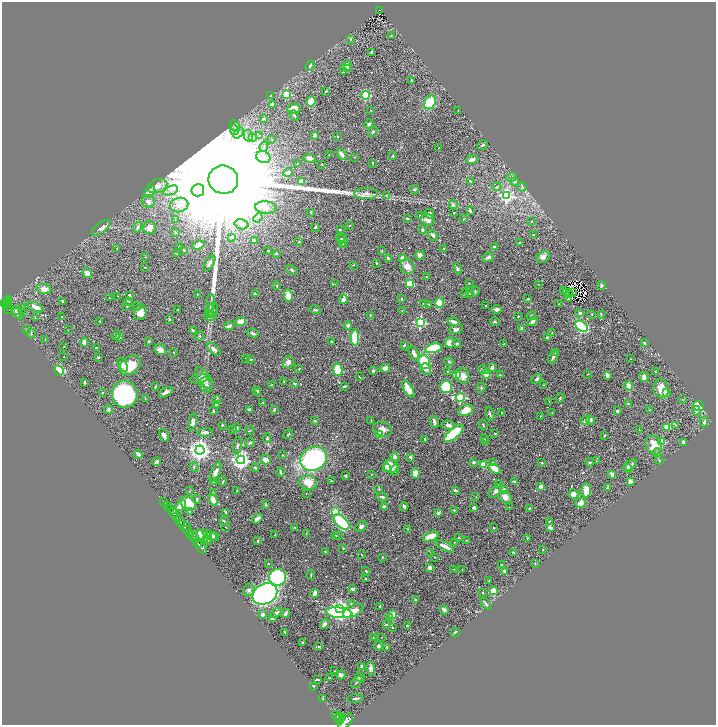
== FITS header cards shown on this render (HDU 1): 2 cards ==
NAXIS1  =                 1428
NAXIS2  =                 1446

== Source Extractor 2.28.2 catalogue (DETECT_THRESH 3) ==
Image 1428 x 1446 px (HDU 1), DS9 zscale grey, zoomed out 1/2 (1 PNG px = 2 x 2 image px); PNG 718 x 727 px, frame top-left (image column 1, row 1446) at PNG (2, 2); each listed source drawn as its Kron ellipse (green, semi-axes under 4 px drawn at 4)
Background 0.754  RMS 0.029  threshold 0.0881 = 3 sigma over >= 5 px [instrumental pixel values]
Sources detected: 553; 34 cannot appear on this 1/2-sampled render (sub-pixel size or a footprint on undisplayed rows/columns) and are neither listed nor drawn; of the other 519, the 500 brightest by FLUX_AUTO listed and drawn (19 fainter detections omitted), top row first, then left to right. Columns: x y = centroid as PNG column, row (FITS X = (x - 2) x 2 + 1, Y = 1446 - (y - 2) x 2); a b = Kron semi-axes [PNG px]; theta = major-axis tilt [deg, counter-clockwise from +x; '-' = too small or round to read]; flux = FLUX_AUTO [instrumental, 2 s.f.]
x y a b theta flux
380 10 2 2 - 11
391 36 3 3 - 5.1
351 39 3 3 - 6.3
371 52 4 2 - 8.1
310 66 5 3 - 11
347 66 5 5 - 44
347 69 4 3 - 18
344 72 4 3 - 4.1
412 80 4 3 - 4
326 91 2 2 - 4.1
286 94 3 3 - 310
271 95 3 2 - 3.4
366 95 4 4 - 240
311 101 5 4 - 60
430 102 7 5 61 210
273 104 3 3 - 27
294 108 7 5 6 65
371 110 3 2 - 2
458 111 2 2 - 2.7
294 115 5 3 - 10
263 119 4 3 - 11
369 124 5 3 - 10
235 126 6 4 -56 13
234 130 5 4 - 15
373 132 5 4 - 10
239 133 6 3 47 15
315 135 3 2 - 11
248 136 6 3 -74 15
260 136 4 2 - 4.8
253 137 3 2 - 4.6
337 137 3 2 - 2
272 140 3 2 - 2.7
482 145 5 2 - 8
264 146 5 4 - 11
439 148 2 2 - 3.5
341 154 6 4 -48 21
329 155 2 1 - 2.5
392 156 3 3 - 4.9
263 157 7 6 - 32
354 157 2 1 - 1.8
309 158 6 3 -8 20
472 160 6 3 24 28
298 163 3 2 - 4.9
373 163 3 2 - 2.9
322 164 3 2 - 2.4
288 173 5 3 - 16
512 177 5 4 - 11
223 180 15 14 - 540000
302 181 4 3 - 69
470 181 4 2 - 7.3
514 181 3 3 - 18
157 186 10 6 18 40
497 187 4 3 - 7.1
522 187 4 3 - 6
414 189 4 3 - 8.3
171 190 8 3 22 19
198 190 6 6 - 13000
150 192 6 5 - 43
366 193 12 5 1 32
386 195 4 3 - 4.6
506 196 4 4 - 850
148 202 6 6 - 25
179 205 9 7 14 57
453 205 4 3 - 14
266 207 11 6 -4 37
470 211 4 2 - 7.9
311 212 3 3 - 6.2
454 213 3 2 - 3.2
430 214 5 4 - 16
420 215 2 2 - 4.5
258 218 4 2 - 4
407 218 3 2 - 8.2
464 219 2 2 - 2.2
175 220 3 2 - 3.2
428 220 7 5 -30 36
531 221 3 2 - 2.6
242 224 7 5 -15 29
349 226 3 2 - 4.4
138 227 6 4 56 13
315 227 3 2 - 8.3
101 228 11 5 36 25
150 228 6 6 - 40
340 230 3 2 - 3.9
422 230 4 2 - 7.2
175 232 4 3 - 5.9
433 235 6 4 -54 16
534 235 4 2 - 4.2
232 237 3 3 - 6.4
340 239 5 3 - 7.1
254 241 3 3 - 21
343 241 7 4 -73 20
299 242 3 2 - 4.9
520 243 3 2 - 6
198 245 6 3 20 36
343 245 3 3 - 5.9
494 246 2 2 - 10
179 247 3 3 - 5.8
117 248 2 1 - 1.8
444 248 2 2 - 2.8
184 250 4 2 - 2.9
268 250 3 2 - 3.5
381 251 3 2 - 3.6
176 254 3 2 - 3.4
276 254 4 4 - 6.6
420 255 4 4 - 21
146 257 3 2 - 2.8
488 257 6 3 20 15
543 257 7 5 25 23
388 258 3 2 - 12
403 258 2 2 - 110
209 263 8 4 57 17
376 263 2 2 - 5.2
353 265 3 2 - 2.1
145 267 3 2 - 2.5
407 267 7 6 - 41
457 269 5 3 - 8.7
292 270 6 3 -34 9.1
87 273 5 4 - 35
427 277 3 2 - 3.5
410 283 3 3 - 170
469 283 2 2 - 2.8
335 284 3 2 - 2.3
538 284 3 2 - 2.5
277 286 4 2 - 3.3
601 286 4 2 - 6
44 289 7 5 -9 36
475 291 5 3 - 7.4
563 291 3 2 - 9.2
465 293 4 2 - 4
469 293 3 2 - 4.1
566 293 3 1 - 10
573 293 2 1 - 2.3
197 294 3 3 - 3.1
255 294 3 2 - 5.8
130 295 3 2 - 8.8
570 295 2 1 - 2.4
117 296 2 1 - 1.9
288 296 6 4 -78 55
109 298 2 2 - 2.2
8 299 3 2 - 33
343 299 4 4 - 31
402 299 3 2 - 4
528 299 3 2 - 6
568 299 2 2 - 29
8 301 2 2 - 51
62 301 3 2 - 5.4
128 302 5 4 - 8.4
4 303 3 3 - 190
7 303 4 2 - 130
211 303 8 3 -90 15
424 303 3 2 - 3.8
439 303 5 3 - 150
429 304 3 2 - 3.3
559 304 3 2 - 3.1
127 306 3 3 - 4
137 306 4 2 - 8.6
486 306 3 2 - 3.8
7 307 3 2 - 95
22 307 3 2 - 2.2
36 307 8 3 -24 35
8 309 3 1 - 16
496 309 5 3 - 22
177 310 2 1 - 2.9
212 310 7 5 70 17
315 310 6 3 -15 8.1
16 311 4 3 - 8
210 311 7 3 77 12
402 311 2 2 - 2.2
23 312 2 1 - 33
140 312 8 6 67 47
580 313 2 2 - 33
18 314 7 4 -44 16
591 314 3 2 - 2.9
601 314 4 3 - 4.5
370 315 3 2 - 3.3
518 316 3 3 - 3.6
531 316 5 3 - 10
35 317 4 3 - 4.2
62 317 2 2 - 3.8
210 317 6 3 10 7.3
169 319 3 2 - 4.5
100 321 2 2 - 6.5
454 321 6 2 -13 25
533 321 6 3 45 25
241 322 5 3 - 71
495 322 5 3 - 6.1
420 323 4 4 - 530
229 326 5 3 - 18
348 326 4 3 - 11
581 326 7 4 -38 520
521 328 3 2 - 8.8
456 329 7 4 13 22
26 330 3 3 - 4
68 330 2 2 - 1.8
193 330 3 2 - 10
31 333 5 3 - 7.9
253 333 6 3 -16 9.3
552 333 3 2 - 3.3
116 335 5 4 - 7.9
199 336 5 2 - 4
547 337 3 3 - 7.3
119 338 4 3 - 4.8
355 338 8 4 90 290
45 339 3 2 - 2
149 341 3 3 - 4.9
84 342 5 3 - 18
331 342 3 2 - 5.4
449 343 5 4 - 53
644 343 3 2 - 9.1
457 344 4 3 - 8.7
504 344 3 2 - 4.2
404 345 3 3 - 6.3
64 346 2 2 - 2.8
96 347 3 2 - 3.7
433 348 8 4 13 270
214 349 8 4 -44 18
160 350 6 5 - 27
174 353 3 2 - 2.6
414 353 8 3 -66 33
556 353 2 2 - 4
64 357 2 1 - 1.9
98 357 3 3 - 4.4
553 357 7 2 64 15
246 358 2 2 - 2.4
251 359 3 1 - 2.7
630 359 2 1 - 2.7
288 362 6 5 - 20
424 362 7 5 -72 200
449 362 5 2 - 3.9
123 365 7 4 -64 27
130 365 11 8 36 110
492 367 3 3 - 14
385 368 5 4 - 27
299 369 3 2 - 4
426 369 6 5 - 20
59 370 5 3 - 370
338 370 6 4 -79 200
483 370 5 3 - 7.1
373 371 3 3 - 9.1
448 371 2 2 - 3.2
655 371 2 2 - 2.3
486 374 4 4 - 53
587 374 3 2 - 2.1
457 375 3 2 - 73
500 375 4 3 - 4
607 375 4 3 - 21
463 376 8 7 - 40
360 377 3 2 - 2.7
644 377 5 4 - 16
204 378 13 6 -53 41
199 379 9 4 9 19
537 379 6 2 39 11
84 382 3 1 - 5.6
284 382 3 2 - 4.2
295 383 3 2 - 8.1
206 385 8 6 -75 18
272 385 4 2 - 4
544 385 2 2 - 3.6
345 386 3 2 - 11
629 386 4 3 - 35
155 387 3 2 - 5.3
446 387 6 6 - 360
481 388 5 3 - 7
408 389 10 4 -61 78
661 389 9 7 -83 79
257 390 3 3 - 5.2
102 392 2 2 - 6
166 392 7 3 28 21
258 392 3 2 - 8.1
666 392 4 3 - 27
125 394 13 13 - 920
460 397 4 3 - 630
145 398 2 2 - 2.5
560 398 5 2 - 5.9
682 399 3 2 - 1.8
216 400 4 3 - 8.7
549 401 3 2 - 2.3
263 402 2 2 - 6.1
216 404 3 2 - 11
628 404 3 2 - 9.4
699 406 5 5 - 160
108 409 4 4 - 11
274 409 3 3 - 5.1
249 410 3 2 - 16
466 410 8 5 22 88
649 410 3 2 - 2.6
213 411 4 3 - 6.9
617 411 3 3 - 16
696 411 5 3 - 15
502 413 2 2 - 2.9
552 413 3 3 - 3.4
490 414 7 3 -73 8.2
540 416 2 1 - 2.6
371 420 2 1 - 2.4
585 420 5 3 - 11
590 420 5 3 - 9.6
315 421 4 3 - 5.2
193 422 8 3 78 28
434 422 6 3 -78 24
704 422 5 3 - 10
222 425 2 2 - 15
449 425 7 4 -15 28
483 425 5 2 - 5.7
676 425 2 1 - 25
667 427 3 3 - 67
237 428 4 2 - 5.5
383 429 9 7 -15 36
233 430 3 2 - 3.6
250 430 4 2 - 4
640 430 3 3 - 3.5
205 432 7 3 2 26
454 433 12 5 39 380
288 434 5 2 - 6.6
495 434 2 2 - 3.7
164 435 7 3 -65 43
380 435 4 3 - 110
605 435 3 2 - 4.4
267 438 4 3 - 6.2
425 439 3 2 - 6.4
484 439 2 2 - 3
485 441 3 2 - 2.9
662 442 3 3 - 200
683 442 4 3 - 23
250 443 5 3 - 8.2
654 445 10 7 -62 93
237 446 9 3 80 12
200 450 4 4 - 4500
657 452 4 2 - 4.5
138 454 5 3 - 16
282 455 3 2 - 2.7
395 457 4 4 - 22
410 457 3 2 - 12
266 459 5 5 - 32
313 459 14 11 26 1200
241 460 4 4 - 2500
659 460 4 2 - 4.2
596 461 2 2 - 2.9
157 462 4 2 - 10
474 462 3 2 - 15
590 462 4 3 - 6.7
492 463 3 3 - 5.7
542 463 3 2 - 4.1
483 465 3 3 - 120
630 465 8 4 40 22
391 466 7 6 - 100
194 467 5 3 - 7.8
386 467 4 4 - 44
255 468 4 2 - 4.1
628 468 4 4 - 8.5
495 469 6 3 -32 120
395 470 5 4 - 16
215 472 11 4 67 33
280 472 4 2 - 10
415 473 5 4 - 37
612 474 4 3 - 21
371 475 3 2 - 2
345 476 2 2 - 7.5
223 481 4 2 - 5.5
332 481 2 2 - 3.5
630 481 4 3 - 14
213 482 3 3 - 12
515 482 4 2 - 7.6
308 483 9 7 -17 62
498 484 3 2 - 5.1
541 487 3 3 - 24
607 488 4 3 - 4.2
379 489 2 2 - 4.8
455 490 3 3 - 13
503 490 4 3 - 21
586 490 7 4 90 71
190 491 3 2 - 3.1
237 491 3 2 - 6.1
496 491 8 4 47 16
213 493 2 2 - 2.7
306 493 2 1 - 1.7
573 494 5 5 - 37
382 497 6 2 -10 13
476 497 3 2 - 2.2
505 497 7 5 -41 41
197 499 4 3 - 10
213 500 6 4 -68 41
164 502 3 1 - 25
188 503 8 6 -38 170
580 503 5 5 - 32
167 505 3 1 - 53
266 505 4 4 - 5.4
181 506 6 4 51 43
384 507 4 3 - 20
404 507 4 3 - 12
509 507 2 2 - 2.7
474 508 4 3 - 15
529 508 2 2 - 4.6
170 509 3 2 - 88
454 510 3 3 - 4.7
189 512 3 3 - 8.8
226 512 4 2 - 8.3
336 512 3 3 - 110
173 513 5 2 - 470
438 513 2 2 - 40
176 516 3 2 - 330
257 519 5 3 - 29
180 521 6 2 -55 1200
224 521 5 3 - 6.4
550 521 3 2 - 5.1
341 522 9 5 -43 370
184 526 7 3 -25 350
226 527 2 1 - 2.2
361 527 6 4 42 17
493 527 2 2 - 3.1
295 528 3 2 - 5.8
550 528 2 2 - 68
186 529 3 2 - 150
408 529 3 2 - 3.1
190 533 4 3 - 250
306 533 3 2 - 2.5
275 534 3 2 - 3.4
193 535 3 2 - 210
210 535 7 4 -27 31
335 535 3 3 - 7.2
339 535 4 3 - 5.3
202 536 7 4 -44 100
214 536 5 3 - 23
430 536 8 4 22 80
194 538 4 2 - 150
208 538 6 4 -87 21
459 538 3 2 - 4.1
527 538 2 2 - 6.9
466 540 4 2 - 2.5
258 541 3 2 - 5.1
454 542 3 2 - 3.1
197 543 5 2 - 590
445 546 10 3 -28 49
202 548 7 2 -53 500
343 549 2 2 - 2.4
543 550 2 2 - 3.9
325 552 3 2 - 4.6
513 552 3 2 - 4.1
431 553 2 2 - 1.9
361 555 3 1 - 3.6
383 557 3 2 - 3.1
435 557 2 2 - 2.4
268 563 2 2 - 1.8
535 563 3 2 - 3
502 565 2 2 - 4.9
430 568 3 3 - 40
454 569 2 2 - 1.8
462 569 2 1 - 2.7
366 571 2 2 - 6.7
505 571 3 3 - 19
311 575 5 2 - 6.3
278 577 8 8 - 490
366 578 3 2 - 7.4
489 581 2 2 - 6
353 589 4 2 - 17
249 590 6 6 - 14
493 591 3 3 - 80
483 592 2 2 - 4.2
315 593 4 2 - 38
265 594 13 10 29 3300
415 600 2 2 - 6.8
351 603 3 3 - 4.7
486 604 7 2 -54 18
380 607 4 2 - 6.5
340 608 3 3 - 2400
444 610 4 3 - 30
353 611 11 5 26 81
276 613 6 4 40 16
285 613 4 2 - 15
339 613 13 5 -6 820
262 615 4 3 - 18
393 615 3 2 - 180
390 617 2 2 - 38
272 618 3 3 - 9.2
324 624 5 3 - 20
386 624 4 2 - 6.3
407 626 3 2 - 9.3
392 627 4 2 - 5
285 632 4 1 - 5.6
455 632 4 2 - 6.4
381 637 2 2 - 1.8
373 638 2 1 - 2
302 642 3 2 - 3.4
378 646 4 4 - 10
319 647 4 3 - 4.9
387 647 3 2 - 6.1
362 666 3 2 - 20
371 669 7 4 -79 21
335 671 3 2 - 2.5
341 675 4 4 - 27
360 677 5 3 - 8
330 678 2 1 - 2.2
317 680 3 2 - 8.3
357 682 7 3 46 9.4
314 686 2 2 - 4.6
323 698 3 2 - 2.6
355 698 8 3 8 10
337 716 6 2 -45 780
340 718 6 3 -86 1100
343 718 3 3 - 380
345 722 10 5 49 2200
At the frame edge (FLAGS 8, measured only in part): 1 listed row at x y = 345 722
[19 fainter detections neither listed nor drawn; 34 sub-pixel or undisplayed-footprint detections neither listed nor drawn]